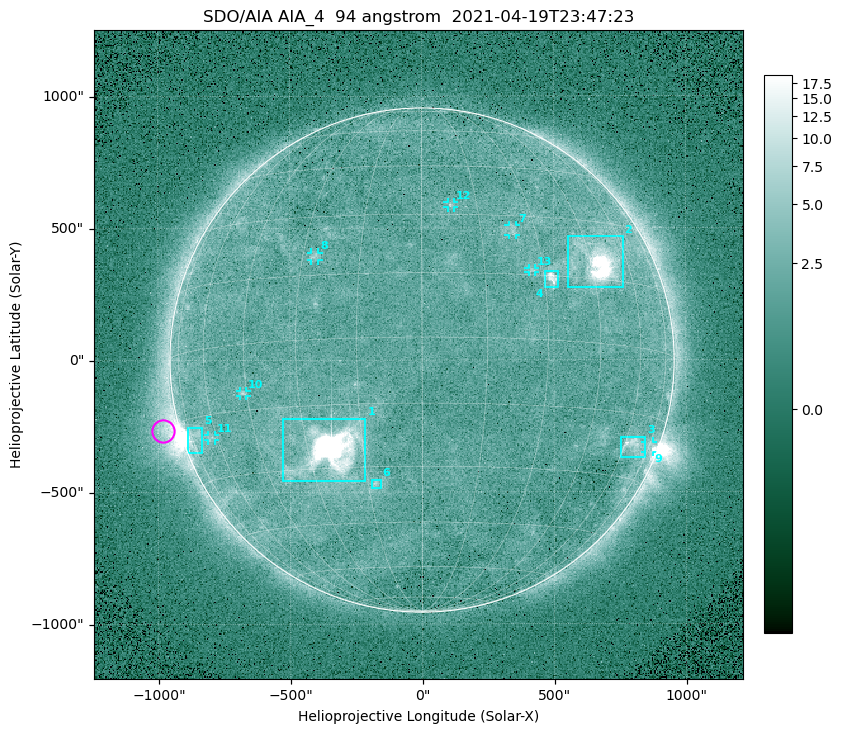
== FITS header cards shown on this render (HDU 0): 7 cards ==
TELESCOP= 'SDO/AIA '
INSTRUME= 'AIA_4   '
WAVELNTH=                   94
WAVEUNIT= 'angstrom'
DATE-OBS= '2021-04-19T23:47:23.12'
CTYPE1  = 'HPLN-TAN'
CTYPE2  = 'HPLT-TAN'

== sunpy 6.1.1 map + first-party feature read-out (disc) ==
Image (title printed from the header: SDO/AIA AIA_4  94 angstrom  2021-04-19T23:47:23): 512 x 512 px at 4.8 arcsec/px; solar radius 955 arcsec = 199 px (full disc in frame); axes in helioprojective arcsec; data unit not stated in the header (colour bar unlabelled)
Orientation: roll -0.138 deg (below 1 deg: not rotated)
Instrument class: DISC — disc imager (sunpy class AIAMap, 94 A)
Bright regions (active regions / flare kernels): reference = the median radial profile (limb darkening/brightening removed); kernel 5 px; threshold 5 sigma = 2.56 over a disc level ~1.82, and >= 1.15x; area >= 9 px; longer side >= 5 px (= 24 arcsec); searched inside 0.97 R_sun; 13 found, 13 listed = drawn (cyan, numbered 1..; 7 of them under ~33 arcsec drawn as corner ticks so the feature stays visible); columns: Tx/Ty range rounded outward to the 10 arcsec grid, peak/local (2 s.f.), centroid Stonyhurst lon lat
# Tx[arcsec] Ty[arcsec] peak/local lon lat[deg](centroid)
1 -530..-210 -460..-220 2148 -23 -26
2 550..760 270..470 37 +47 +19
3 750..850 -370..-290 4.6 +65 -22
4 460..520 270..340 7.1 +32 +14
5 -890..-830 -350..-250 5.9 -72 -19
6 -190..-160 -490..-450 3.2 -13 -34
7 330..360 470..510 2.9 +24 +26
8 -420..-390 380..410 3 -27 +20
9 840..880 -350..-310 2.9 +75 -22
10 -690..-660 -140..-110 3.1 -46 -11
11 -810..-780 -300..-280 2.7 -63 -20
12 100..130 580..600 2.9 +8 +33
13 400..430 330..350 2.7 +27 +16
Off-limb structures (1.02-1.3 R_sun): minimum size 50 px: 7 found; the strongest spans PA ~90..115 deg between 1.02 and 1.22 R_sun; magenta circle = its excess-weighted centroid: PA ~105 deg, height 1.06 R_sun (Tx ~-980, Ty ~-270 arcsec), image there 4.7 x the reference